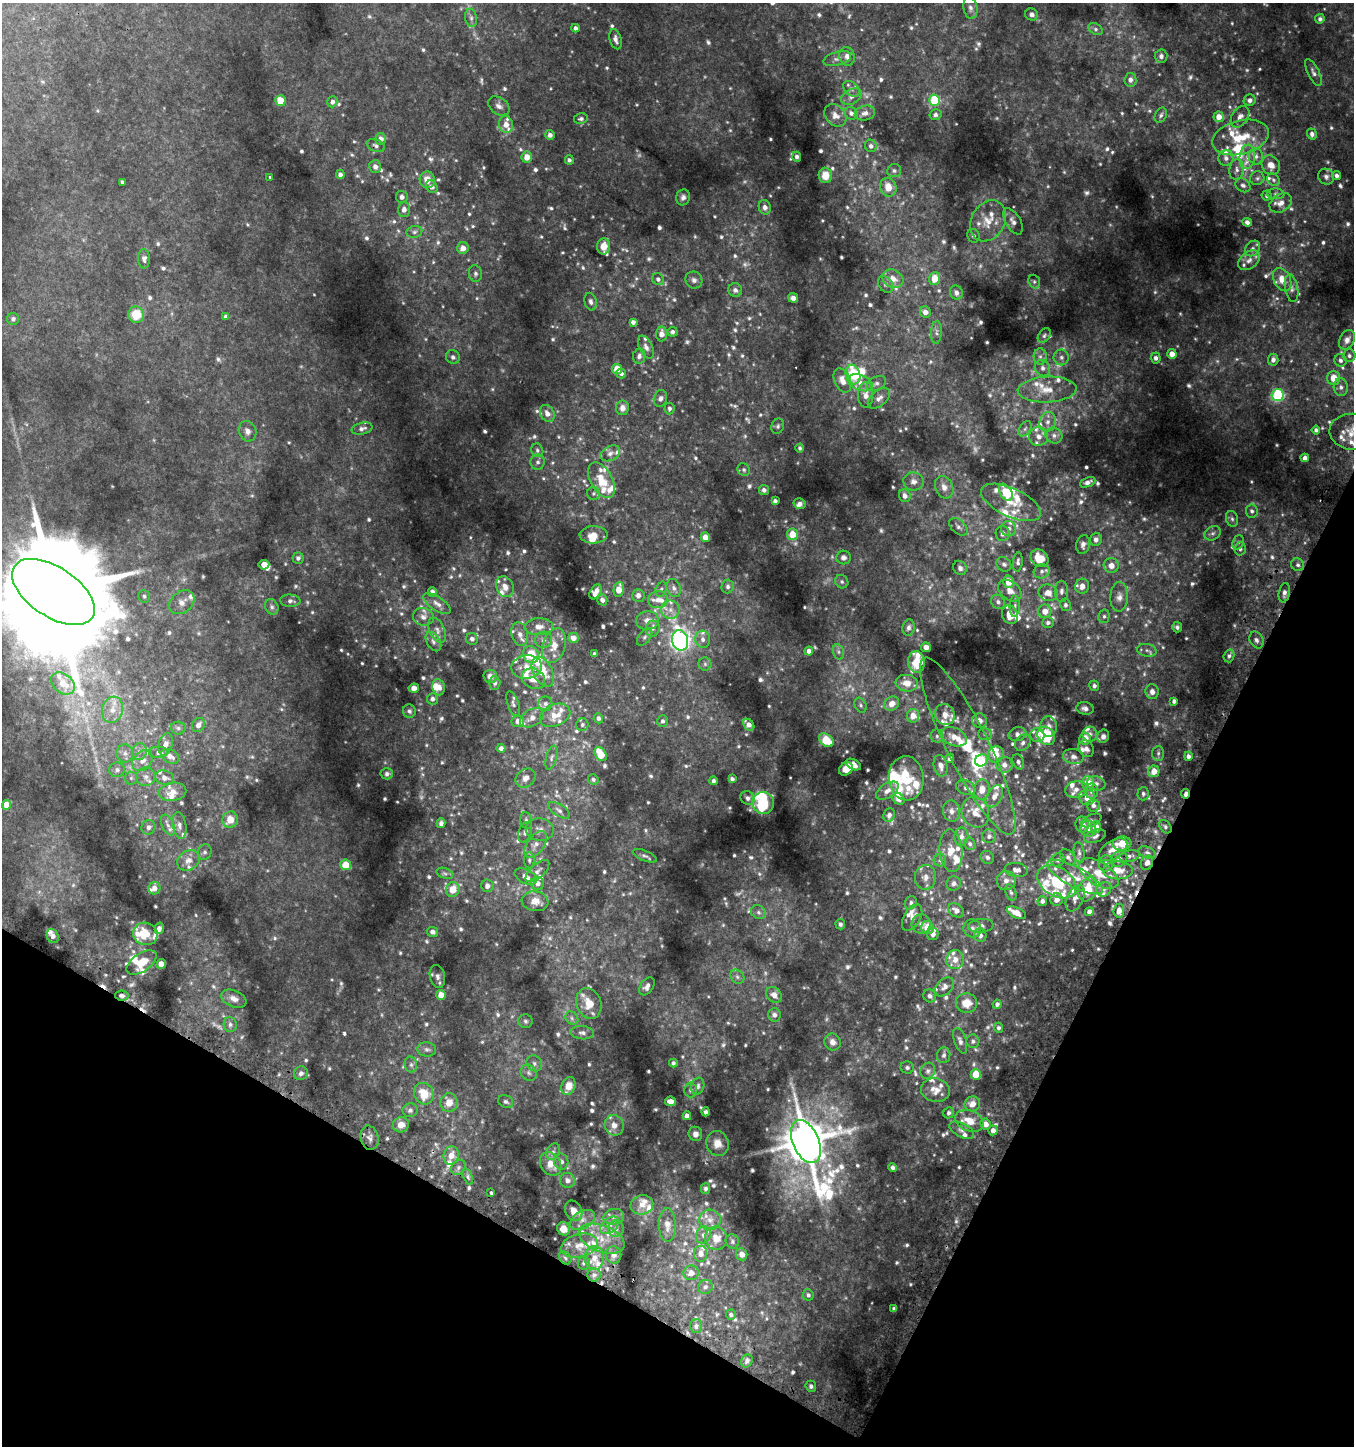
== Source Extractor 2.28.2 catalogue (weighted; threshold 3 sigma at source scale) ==
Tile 15 of 4 x 4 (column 3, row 4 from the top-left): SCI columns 2956-4307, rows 51-1494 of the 5980 x 5884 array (HDU 1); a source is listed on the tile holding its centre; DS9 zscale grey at full resolution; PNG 1356 x 1448 px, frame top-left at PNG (2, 3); each listed source drawn as its Kron ellipse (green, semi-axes under 4 px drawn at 4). Shown black and unused: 24% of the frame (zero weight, under 2 of 3 exposures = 3% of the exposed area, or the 3 px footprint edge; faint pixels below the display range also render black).
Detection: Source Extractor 2.28.2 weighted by HDU 2 'WHT'; one run over the whole footprint, this tile lists its part. Background 0.0934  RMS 0.011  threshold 0.048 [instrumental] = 3 sigma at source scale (4.5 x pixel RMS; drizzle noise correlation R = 1.50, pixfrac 1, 0.0396/0.0396 arcsec/px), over >= 5 px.
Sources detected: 1085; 47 too faint to see at this stretch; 5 inside a brighter object's white glare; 6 cosmic-ray / hot-pixel residue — neither listed nor drawn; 143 inside a brighter listed object's ellipse — not listed separately; of the other 884, all 500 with FLUX_AUTO >= 2.41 (the completeness limit of this list) listed and drawn (384 fainter detections not listed), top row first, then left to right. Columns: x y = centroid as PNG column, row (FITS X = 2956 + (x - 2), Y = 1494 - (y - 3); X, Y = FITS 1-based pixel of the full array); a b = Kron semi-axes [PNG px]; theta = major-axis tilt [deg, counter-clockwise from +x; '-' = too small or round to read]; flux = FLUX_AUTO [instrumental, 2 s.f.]
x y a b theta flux
970 8 11 7 -82 4.3
1032 14 6 6 - 3.1
471 18 9 6 -80 3.1
1320 19 5 4 - 2.8
575 28 4 4 - 3.4
1095 29 8 5 -27 2.6
615 39 10 5 -75 4.5
847 56 9 8 - 6.7
1161 56 7 6 - 3.9
837 59 14 6 15 5.3
1313 72 15 5 -63 4.1
1130 80 7 6 - 4.8
851 89 9 6 -42 3.8
851 97 11 7 27 4.8
935 100 5 5 - 60
1250 100 6 5 - 3.9
280 101 5 5 - 20
332 102 5 5 - 3.7
499 106 12 8 -36 5
851 113 7 6 - 3.8
865 113 10 7 13 4.9
835 115 12 9 -47 6.7
935 115 6 5 - 2.6
1161 115 8 5 64 2.5
1219 117 5 5 - 9.9
1240 117 12 8 55 6.1
581 119 7 5 12 2.6
506 124 8 7 - 9
1312 134 5 5 - 4.1
550 135 5 5 - 4.2
1241 137 29 17 15 37
381 139 6 5 - 6.3
376 146 9 6 -23 3.1
871 146 6 6 - 3.3
1256 156 8 7 - 4.7
527 157 5 5 - 9.7
797 157 5 4 - 2.7
1247 157 12 8 84 7.5
1226 158 8 7 - 4.3
569 160 5 4 - 2.5
1271 165 10 8 -55 9.8
375 167 6 6 - 5.1
1237 170 10 7 83 4.4
894 171 7 6 - 2.9
340 174 5 4 - 4.1
825 175 7 6 - 13
1337 175 4 4 - 2.8
270 177 3 3 - 6.1
1326 177 8 7 - 3.6
1257 178 7 7 - 2.5
427 180 8 7 - 11
1273 180 7 5 -46 2.5
123 182 3 3 - 11
1243 185 8 6 -37 3.2
432 187 6 5 - 4.8
888 187 9 8 - 13
1276 194 9 5 -2 2.4
1267 196 5 5 - 2.5
402 197 6 5 - 4.1
683 197 8 7 - 3.6
1281 203 12 8 34 6.9
765 207 7 6 - 4.1
404 210 7 6 - 5.1
988 221 21 16 60 22
1013 221 14 7 -60 6.1
1247 222 5 4 - 3.3
414 232 8 6 15 2.8
973 236 7 6 - 3.4
604 246 8 6 86 13
463 248 6 5 - 7.6
1252 248 8 6 48 3.5
144 259 9 6 -87 3.5
1249 260 12 8 38 5.8
475 274 8 6 -79 3.1
935 278 6 5 - 18
658 279 6 5 - 3
893 279 11 8 -28 10
1282 279 12 8 -63 13
694 280 9 8 - 4.2
1034 282 7 5 -70 2.5
885 284 9 6 -56 3.2
1292 288 14 6 -80 5.1
735 290 7 6 - 4.1
956 293 7 6 - 4.7
793 298 5 4 - 4.5
591 302 9 6 -76 3.3
925 312 6 5 - 6.7
136 315 8 8 - 24
225 317 4 4 - 2.6
13 319 6 6 - 3
633 322 4 4 - 3.4
672 332 5 4 - 3
936 332 11 5 87 3.2
661 334 7 5 88 7.3
1044 336 8 5 52 2.7
1347 340 10 7 62 5.2
646 347 12 6 -65 5
1172 354 5 4 - 8.6
639 356 7 6 - 4
1349 356 6 6 - 2.6
453 357 7 6 - 3.6
1040 357 8 6 -90 4.1
1061 357 8 7 - 4.1
1156 358 5 5 - 3.5
1273 360 6 5 - 4.4
1340 360 6 6 - 3.1
1043 368 8 7 - 5
617 369 5 5 - 17
621 373 5 5 - 3
853 374 10 7 -73 49
1334 378 7 6 - 12
842 380 13 8 -66 9.8
860 383 13 7 -21 9
876 383 10 6 27 4.4
1341 387 9 7 -85 3.9
1047 390 29 13 3 25
866 395 13 7 89 8.7
1278 395 6 6 - 93
660 398 8 6 75 3.6
879 398 13 7 40 5.6
622 408 7 6 - 7
669 408 6 5 - 3
547 413 9 7 -59 7.5
1048 422 10 8 74 6.9
778 426 8 6 67 2.4
362 428 11 5 13 4.2
1025 429 8 5 54 3.1
1316 430 4 4 - 3
247 431 10 8 -70 5.6
1353 432 23 18 -6 22
1054 435 9 7 -31 4.9
1039 436 9 9 - 7.9
800 448 4 4 - 2.4
537 450 7 5 -66 2.6
610 453 10 7 27 5
1305 458 4 4 - 4.4
538 462 8 7 - 3.6
744 470 6 6 - 2.4
601 480 19 11 -61 21
914 481 10 9 - 5.9
1088 482 8 4 22 4
944 487 11 9 -67 7.6
764 490 5 5 - 3.7
1006 492 9 5 -60 26
593 493 6 6 - 2.7
905 496 6 5 - 5.3
775 501 4 4 - 3.2
1011 502 32 14 -25 24
800 504 6 5 - 3.7
1252 511 6 6 - 2.8
1232 519 8 6 -73 2.9
958 527 11 6 -41 3.9
1009 529 7 7 - 5.6
1213 533 8 6 30 3.3
792 534 6 5 - 19
1003 534 7 7 - 4.1
593 535 14 8 2 10
705 537 5 4 - 9.9
1096 539 7 6 - 3.6
1238 542 7 5 68 2.5
1083 545 9 7 76 4.6
1240 549 6 5 - 2.7
843 557 7 7 - 4.5
298 558 6 6 - 3.1
1039 558 10 8 -42 17
1018 562 9 5 84 2.7
1004 564 8 6 -39 3.3
264 565 5 5 - 9.2
1298 565 7 6 - 3.1
1111 566 7 7 - 7.4
960 568 7 6 - 4.3
1042 571 8 7 - 3.8
842 582 7 6 - 2.7
1009 582 6 5 - 17
728 586 7 6 - 3
1082 586 7 7 - 8.2
505 587 11 8 -63 7.2
674 588 9 7 -71 4.1
619 589 7 5 79 14
661 589 7 5 72 2.5
1010 591 13 9 -38 9
1061 591 10 6 -90 3.9
53 592 47 24 -34 37000
432 592 5 4 - 6
596 592 8 5 58 6.6
1048 593 9 8 - 8.4
1284 593 10 5 79 5.2
638 595 6 6 - 5.2
144 596 6 5 - 2.6
1119 597 15 9 88 7.4
602 600 5 5 - 4.2
658 600 10 8 8 5.9
290 601 10 6 -5 3.4
182 602 14 10 40 8.9
998 602 7 6 - 3.5
437 604 16 7 -33 6.7
1065 605 6 5 - 2.8
1015 606 11 5 88 3.5
272 607 8 6 -65 3.2
670 610 9 9 - 7.1
1045 611 7 6 - 9.2
1010 615 9 7 -68 15
1104 616 7 5 76 2.6
423 617 10 8 -17 5.5
648 620 11 9 3 9.2
1048 623 6 5 - 2.7
539 627 14 8 2 8.3
1177 627 5 5 - 2.5
908 628 8 6 82 3.6
653 629 8 7 - 4.1
437 630 13 7 -65 5.5
520 634 12 8 -77 6.2
645 637 10 6 53 3.1
573 638 5 5 - 6.9
472 639 6 6 - 3.9
703 639 8 7 - 5.2
544 640 8 8 - 4.6
680 640 10 8 -76 490
1256 640 9 6 -65 4.3
433 642 10 6 -58 4.1
554 646 18 11 73 15
926 647 5 5 - 5.3
1147 650 10 6 -10 3.6
809 651 4 4 - 4.5
839 652 7 5 -73 2.7
594 654 4 3 - 2.5
531 655 8 8 - 31
1229 656 6 5 - 2.9
916 662 11 8 -86 21
705 664 6 6 - 2.6
527 667 15 12 8 15
543 672 16 9 -63 21
490 676 7 6 - 6.4
533 679 12 10 -28 13
63 683 13 9 -39 14
495 683 6 5 - 2.9
907 683 11 8 -6 10
1094 686 5 5 - 3.1
438 687 8 6 -81 7
414 688 5 4 - 5.8
1152 692 7 6 - 5.4
432 699 5 5 - 3.7
1174 701 4 4 - 3
513 704 13 5 -72 3.7
545 704 7 7 - 3.5
892 704 8 6 41 9.6
861 705 8 5 -62 2.7
1085 708 8 6 -9 4.6
113 710 13 10 73 11
409 711 6 6 - 2.8
555 715 16 10 24 14
945 715 11 9 -62 9.9
913 716 7 6 - 9.8
532 718 13 8 30 6.7
598 718 5 4 - 2.7
518 721 6 6 - 6.4
662 721 6 5 - 3.1
979 721 7 7 - 7.3
198 725 7 6 - 5.8
582 725 6 6 - 2.5
749 725 6 5 - 5.3
1049 727 10 8 -86 6.2
178 728 7 6 - 2.8
985 734 7 6 - 2.6
1017 734 9 7 14 5.5
1090 734 7 7 - 4.3
1037 735 7 7 - 4.7
937 736 6 6 - 2.4
1046 736 10 8 -51 50
1103 736 7 6 - 3.9
954 737 13 9 -23 10
1085 739 6 6 - 12
826 740 8 5 -40 29
1023 743 9 7 50 4.3
165 744 11 7 73 5.7
968 746 98 21 -64 88
501 748 4 4 - 3.9
1086 749 9 7 -57 5.1
139 751 8 7 - 4.7
125 753 9 8 - 5.7
159 753 10 6 0 3.5
1158 753 7 6 - 2.5
601 754 7 5 -58 24
996 754 8 7 - 12
170 756 10 6 -31 6.2
1073 756 10 7 -9 5.3
1188 756 5 4 - 3.5
551 758 12 5 76 3.3
950 758 5 4 - 2.6
981 760 6 6 - 15
143 761 12 9 48 8.8
1018 762 8 5 -66 3.1
853 765 8 5 -27 7.2
1004 765 8 8 - 6.4
941 766 11 6 -77 7.2
846 769 7 6 - 11
117 770 8 7 - 4
1154 771 6 5 - 11
387 774 6 5 - 3.3
146 777 9 9 - 5.7
131 778 6 6 - 2.6
164 778 9 7 -16 6.5
526 778 11 8 40 6.2
906 778 22 17 -84 30
593 779 5 5 - 2.5
732 779 4 4 - 3.3
713 781 4 4 - 2.8
1088 783 7 6 - 24
1096 783 9 7 -12 4.1
966 788 10 7 -24 4.9
1076 789 11 8 15 6.8
982 790 10 7 81 12
887 791 13 7 33 6.3
1091 791 7 6 - 5.2
173 792 14 9 10 12
1143 794 6 6 - 3
1186 794 5 3 - 5
994 796 12 7 62 7.3
1087 797 8 8 - 8.7
747 798 7 6 - 3.5
898 799 6 5 - 5.8
763 803 11 10 - 51
6 805 5 4 - 11
1093 805 6 6 - 3.2
559 810 12 6 -35 4.2
951 811 11 8 -80 5.7
975 812 16 13 -66 14
889 815 7 5 67 4.1
230 820 8 7 - 16
1091 820 11 5 24 2.8
526 821 8 5 -80 3
441 823 5 4 - 3.6
168 825 11 6 -65 5
179 825 13 6 -81 5.2
1082 825 8 6 -77 8
148 827 7 6 - 3.7
1096 827 6 5 - 11
1165 827 7 5 -52 2.7
540 829 14 11 -9 7.3
1088 829 8 7 - 5.9
525 832 11 6 69 3.9
989 836 7 7 - 3.3
1095 836 11 6 17 3.4
961 837 9 7 87 4.6
1122 843 9 7 5 19
970 844 6 5 - 2.5
536 845 15 8 55 8.4
1113 850 16 8 32 11
951 851 21 11 -85 17
205 852 8 6 68 3
1147 852 9 5 -22 3.2
1079 853 10 5 -81 3
645 856 12 5 -23 3.2
1130 856 10 5 14 3.5
987 857 7 6 - 3.5
1068 857 9 6 -49 3.2
1119 859 9 7 40 4.9
188 860 12 9 35 8.3
529 860 8 5 -89 2.4
940 860 6 6 - 2.6
1058 860 7 6 - 2.8
1106 863 8 7 - 4.8
1147 863 7 6 - 4.5
346 865 5 5 - 18
1016 870 11 7 -7 5.2
1118 870 15 9 -2 14
537 871 14 7 42 5.4
445 873 8 5 -19 2.9
1099 874 22 11 -32 22
526 877 12 7 -27 6.9
925 877 12 10 87 7.2
1075 877 31 10 -28 19
1006 881 9 9 - 6.4
1057 882 21 14 -32 41
537 883 7 6 - 5.4
954 883 7 7 - 3.7
487 886 6 6 - 4.9
154 888 6 5 - 6.2
453 889 7 7 - 16
1104 889 8 7 - 4
1087 890 12 9 66 25
1011 892 8 5 -71 2.5
1075 898 14 8 64 6.5
1057 900 6 6 - 6.7
535 901 13 10 -9 13
1042 901 5 4 - 3.8
911 903 7 6 - 3.3
956 910 9 6 -35 6.6
1119 911 7 5 84 5.7
758 912 8 6 -32 3
1089 912 4 4 - 4.2
1016 913 10 5 -25 8.2
912 918 14 8 59 6.4
840 924 5 5 - 2.7
921 924 9 9 - 4.8
981 926 12 7 6 3.9
928 927 6 6 - 17
159 928 6 4 75 4.1
972 928 9 8 - 5
432 932 5 5 - 3.8
145 934 12 11 - 20
933 934 6 5 - 4.7
980 935 7 6 - 4.2
53 936 7 5 -65 4.5
955 960 9 8 - 8.7
142 962 17 9 34 15
161 964 5 4 - 7.2
437 976 11 7 -77 4.2
737 977 8 6 -47 3
647 986 10 6 55 4.9
944 987 11 7 46 6
441 995 5 5 - 11
774 995 9 7 -44 7
122 996 7 5 -8 3.4
930 996 6 6 - 3.7
234 999 13 8 -24 6.8
589 1003 16 12 -70 20
966 1003 10 10 - 15
997 1004 4 4 - 2.9
774 1015 6 6 - 3.8
572 1018 7 6 - 2.9
525 1021 7 7 - 2.6
230 1024 7 6 - 3.3
998 1028 5 4 - 2.6
582 1033 11 6 -5 4.1
960 1041 13 6 -72 4.2
973 1041 7 6 - 3
833 1042 9 8 - 6.4
427 1049 9 7 -5 3.4
944 1055 8 6 83 3.6
534 1063 8 7 - 3.9
673 1063 4 4 - 2.6
411 1065 8 6 -75 3
907 1067 6 6 - 2.4
928 1071 8 7 - 3.6
301 1073 7 6 - 4.7
529 1073 9 7 -48 3.8
976 1074 5 5 - 24
568 1086 9 7 70 16
698 1086 9 6 71 3.5
691 1090 7 6 - 3.2
935 1090 14 11 -9 11
424 1094 11 9 -63 19
670 1101 5 4 - 5.1
506 1102 8 6 -24 2.9
449 1103 9 8 - 11
972 1104 8 7 - 9.6
410 1110 7 7 - 3.3
706 1112 4 4 - 2.5
949 1113 6 5 - 2.7
687 1116 4 4 - 5.3
970 1121 15 10 -21 15
986 1124 5 5 - 7.7
401 1125 8 7 - 8.9
614 1125 10 9 - 7.7
962 1130 13 7 -26 5
993 1130 5 4 - 5.5
695 1134 7 7 - 4.8
370 1138 12 9 -77 5.4
806 1142 23 13 -66 4500
717 1143 12 11 - 11
553 1151 9 6 62 4
451 1155 9 7 75 11
561 1162 8 7 - 5.3
551 1164 12 10 -56 16
458 1167 8 6 50 3.4
892 1167 4 4 - 2.7
468 1177 9 4 -70 2.6
567 1180 8 7 - 6.2
705 1189 5 4 - 2.8
491 1193 3 3 - 7.2
642 1205 11 9 14 8.2
574 1211 10 8 -63 12
614 1217 10 7 14 5.5
582 1220 14 8 30 9.2
710 1220 10 10 - 8.8
610 1225 11 7 38 6.2
667 1225 17 8 -88 7.5
563 1229 7 6 - 12
616 1229 8 8 - 4.4
703 1235 9 7 65 4.4
716 1238 12 11 - 14
602 1239 24 13 -21 25
732 1241 7 6 - 2.5
579 1246 18 11 14 18
701 1254 8 6 85 7.5
742 1254 6 5 - 5.8
614 1255 8 7 - 6.6
565 1258 7 5 -47 3.2
594 1258 12 9 88 13
584 1263 7 6 - 3.1
691 1273 8 7 - 7.2
594 1275 6 6 - 3.8
705 1287 7 7 - 3.6
808 1295 6 5 - 2.6
894 1309 4 4 - 2.9
731 1315 5 5 - 2.5
696 1326 7 6 - 3.3
747 1361 7 5 56 3.4
811 1386 5 5 - 2.7
Overlapping masked pixels (flux is a lower limit): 3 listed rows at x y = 376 146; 1186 794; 122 996
Isophote crosses this tile's border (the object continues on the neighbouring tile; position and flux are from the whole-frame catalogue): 2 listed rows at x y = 1353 432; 53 592